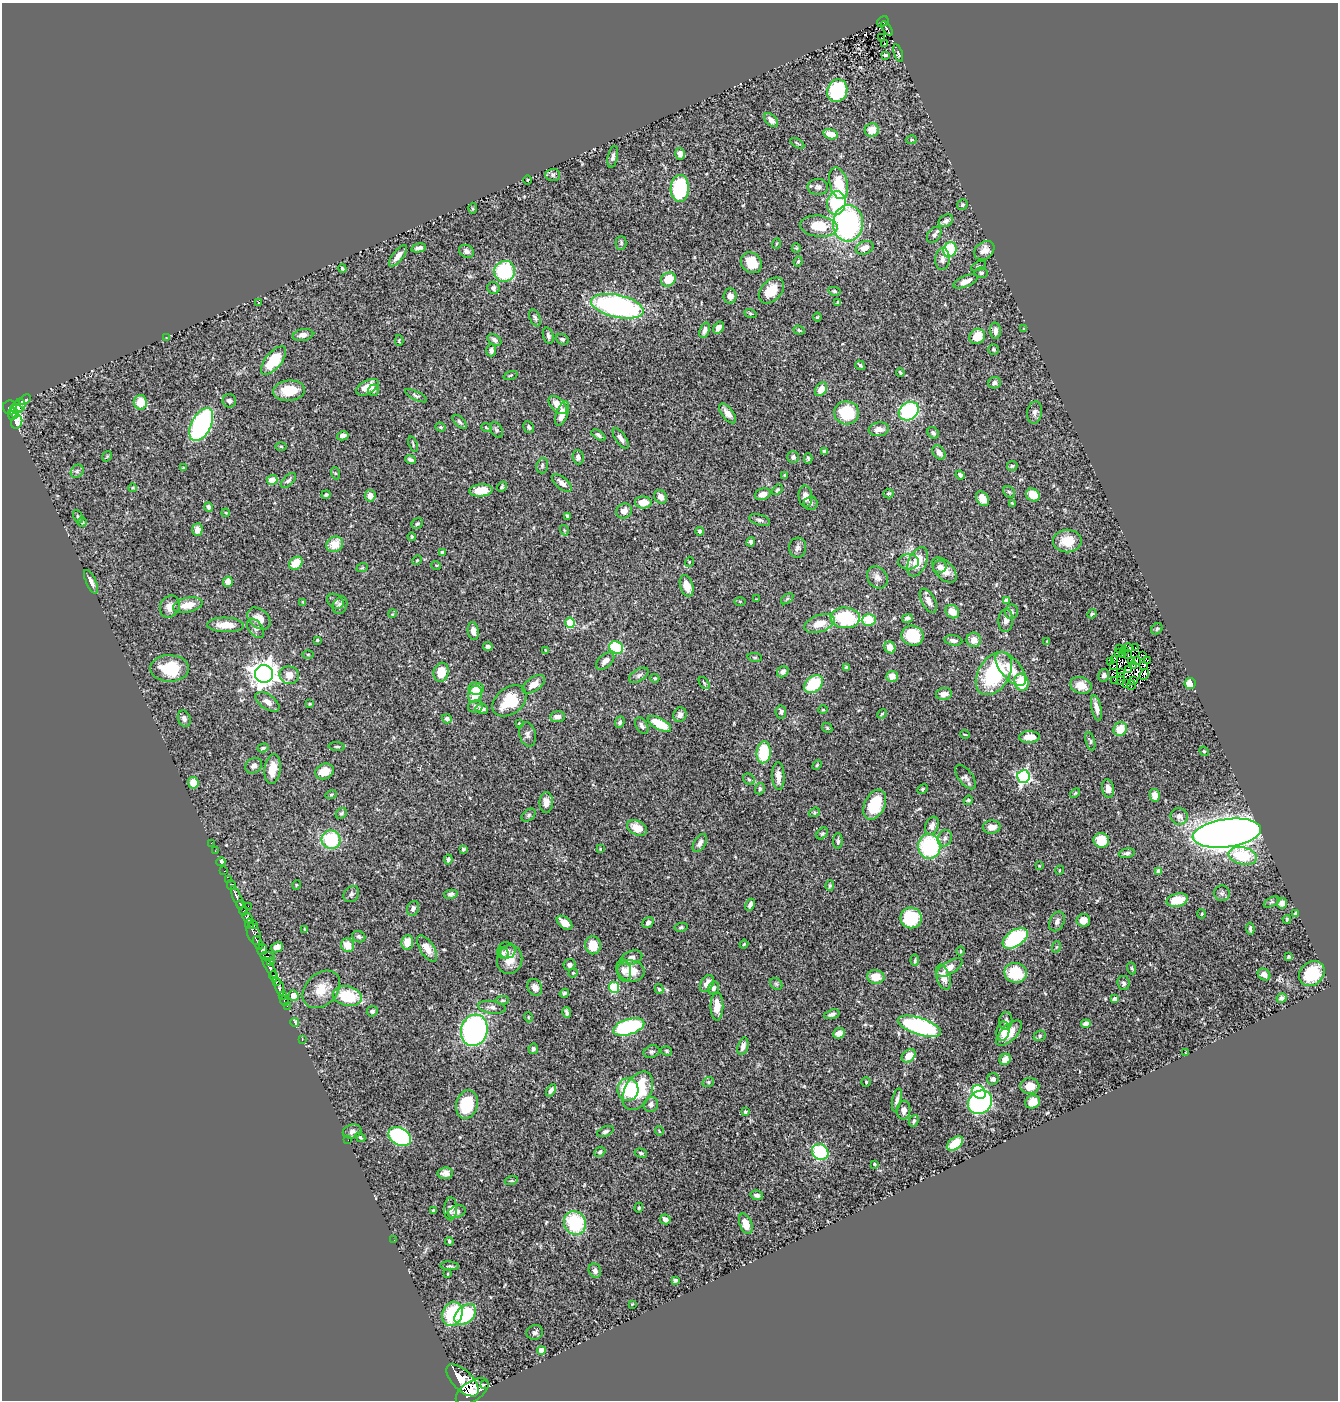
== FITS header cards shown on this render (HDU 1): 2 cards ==
NAXIS1  =                 1336
NAXIS2  =                 1398

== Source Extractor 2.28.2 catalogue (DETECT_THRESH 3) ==
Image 1336 x 1398 px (HDU 1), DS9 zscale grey, 1 PNG px = 1 image px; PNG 1340 x 1402 px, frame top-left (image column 1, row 1398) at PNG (2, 3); each listed source drawn as its Kron ellipse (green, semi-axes under 4 px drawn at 4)
Background 0.518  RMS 0.023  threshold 0.0687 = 3 sigma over >= 5 px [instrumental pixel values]
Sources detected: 486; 4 with non-positive FLUX_AUTO (blend fragments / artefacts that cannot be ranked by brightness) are neither listed nor drawn; the other 482 listed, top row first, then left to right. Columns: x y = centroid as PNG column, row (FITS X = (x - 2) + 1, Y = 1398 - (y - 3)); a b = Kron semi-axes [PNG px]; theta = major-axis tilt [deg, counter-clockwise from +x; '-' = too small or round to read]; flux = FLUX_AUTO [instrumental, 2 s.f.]
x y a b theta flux
883 22 6 5 - 78
887 28 8 3 -56 76
881 38 2 2 - 0.88
884 44 3 2 - 1.1
898 53 9 4 -72 2.6
885 55 4 3 - 2.5
837 91 11 10 - 120
771 120 8 5 -45 9.3
872 130 7 6 - 21
831 134 7 5 -15 18
911 140 5 4 - 1.8
797 143 8 3 -30 2
680 154 6 5 - 8.1
613 157 11 5 79 5.3
553 175 7 6 - 3.9
527 180 5 3 - 1.3
839 183 16 9 -75 37
818 187 10 8 1 5.9
680 188 13 9 88 110
836 203 12 9 83 91
962 205 5 5 - 2.1
472 208 5 3 - 1.9
946 221 8 6 31 5.5
848 223 18 15 86 260
819 226 19 10 -7 39
934 235 9 6 53 4.5
621 243 7 5 89 2.8
776 244 5 3 - 1.6
419 248 7 4 13 5.4
796 248 5 4 - 1.7
865 248 9 6 24 12
950 250 7 6 - 95
984 250 11 8 40 12
466 251 8 6 -28 6.2
398 256 13 5 52 9.6
942 259 11 7 86 7.7
798 261 5 3 - 1.8
751 263 11 9 -43 29
978 266 8 3 27 2
342 268 4 3 - 2
504 271 10 10 - 110
981 273 6 5 - 3.1
668 279 8 6 35 34
965 281 13 5 22 11
493 288 6 6 - 4.1
771 290 15 10 46 27
834 291 6 4 -11 2.5
730 296 7 6 - 8.7
259 302 3 3 - 3.4
838 303 4 3 - 2.7
617 306 27 11 -12 350
750 313 6 4 -18 2.3
817 317 4 4 - 1.5
535 318 9 5 -67 3.8
719 328 6 4 54 8.7
1024 329 4 3 - 1.3
705 330 8 5 71 6.7
799 330 6 4 -19 2.4
995 331 8 5 -85 7.1
303 335 10 6 10 7.9
548 336 8 5 -72 4.1
977 336 8 7 - 30
166 338 3 2 - 0.91
562 339 7 5 -26 3.8
399 340 5 4 - 1.7
494 340 7 5 -34 4.8
994 349 5 5 - 2.4
491 350 6 5 - 5.4
273 360 17 8 50 54
860 365 5 3 - 3.1
900 373 4 2 - 1.5
511 375 7 3 19 1.6
995 383 6 5 - 5.6
367 387 12 6 28 18
821 389 7 5 56 17
373 390 5 5 - 2.8
289 391 16 10 6 33
416 396 12 4 -26 3.3
25 400 6 4 33 29
229 401 7 6 - 4.3
140 402 7 6 - 27
20 405 7 5 59 160
558 405 11 6 -44 16
10 408 7 7 - 510
16 409 6 3 -17 120
909 411 10 8 36 130
1035 412 11 7 80 6.5
14 413 5 3 - 230
728 413 11 6 -52 10
847 413 12 11 - 70
562 414 13 5 70 18
12 416 4 3 - 57
17 422 7 5 67 150
460 422 9 4 -43 3.2
201 425 18 9 63 270
441 427 5 4 - 2.1
486 427 5 3 - 1.4
529 427 6 5 - 3.2
879 429 10 7 8 9.7
496 430 8 5 -57 3.3
933 433 6 5 - 3.8
598 435 8 4 -36 3.8
343 436 6 4 13 6
621 438 12 5 -56 6
413 444 8 3 -71 1.9
281 446 6 4 -1 1.7
824 451 4 3 - 3.3
939 452 7 5 -53 8.5
107 456 5 3 - 1.7
578 457 7 5 -86 5.9
793 457 6 6 - 4.1
808 458 5 4 - 2.4
410 460 5 3 - 3.9
542 466 8 5 76 3.2
1012 466 5 5 - 2.1
183 468 3 3 - 1.6
77 471 7 5 46 3.9
335 473 6 4 -71 1.5
784 475 4 3 - 1.7
960 475 5 4 - 4
272 480 5 5 - 17
288 480 9 5 44 4.5
562 483 12 5 -40 9.2
502 487 5 4 - 2.3
133 488 4 3 - 1.4
481 490 12 6 4 31
777 490 6 4 42 2.1
1009 492 6 5 - 2.8
763 494 8 5 18 11
888 494 5 5 - 2.9
326 495 4 3 - 2.3
1033 495 7 6 - 23
370 496 6 5 - 14
805 496 11 7 -85 12
661 497 7 6 - 8.8
983 499 8 5 -55 15
643 502 8 6 -1 18
811 503 7 6 - 3.7
1012 503 4 3 - 1.3
209 507 5 4 - 4.9
624 511 8 7 - 9.3
226 513 4 3 - 1.5
78 516 7 4 -62 2.3
568 516 3 3 - 2.4
760 520 11 5 -15 4.5
82 522 5 5 - 2
417 524 6 5 - 2.6
197 530 6 5 - 13
564 530 5 3 - 1.6
700 531 4 4 - 2.3
412 537 4 4 - 1.7
1067 541 14 11 1 29
751 542 5 4 - 4.3
335 544 9 7 36 24
798 548 10 8 82 5.7
443 553 4 4 - 7.1
417 560 5 4 - 2
689 562 5 3 - 1.2
909 562 10 7 0 7.5
917 562 15 8 65 31
296 563 7 5 39 26
436 565 5 3 - 1.5
940 567 7 6 - 5.4
362 568 6 3 19 1.4
944 570 15 9 -46 19
877 577 12 9 -55 8.5
91 582 13 5 -65 7.8
228 582 5 4 - 13
687 586 11 6 -73 20
757 599 3 2 - 1.4
787 599 7 4 37 2.3
1006 600 4 4 - 4
335 601 9 6 -37 5.1
740 601 6 4 -1 1.7
928 601 13 6 -62 9.5
303 602 4 4 - 1.4
188 605 15 7 12 20
340 605 9 7 68 6.2
170 607 11 9 60 13
952 612 7 6 - 19
1012 612 7 6 - 3.7
392 614 4 3 - 1.2
1092 614 5 4 - 2
259 618 13 9 -41 13
845 618 15 10 -4 110
907 618 5 4 - 3.4
869 620 7 5 1 47
1006 620 11 7 87 7
570 623 5 5 - 72
819 624 16 8 19 24
225 625 18 7 -2 26
256 628 11 7 -52 5.3
1157 629 6 5 - 2.4
473 631 9 5 -81 9.8
913 636 11 10 - 57
317 640 3 3 - 1.6
953 640 9 5 -9 6
974 640 7 7 - 13
1047 641 4 3 - 1.1
488 646 5 4 - 3.3
616 647 7 6 - 100
890 647 6 5 - 15
1135 647 2 2 - 1.1
1129 648 5 3 - 0.11
1120 649 3 2 - 0.62
546 650 4 3 - 1.4
1124 651 4 3 - 0.46
1119 652 3 2 - 0.79
308 654 5 3 - 1.5
1122 654 4 2 - 2.9
1128 655 3 2 - 1.7
1143 655 2 2 - 3.2
755 657 7 4 -8 2.1
1114 659 3 2 - 0.52
1148 660 3 2 - 360
605 661 11 6 42 9.5
1137 661 3 2 - 1.1
1111 662 3 2 - 1.7
1131 662 3 3 - 0.0052
1144 665 4 2 - 0.99
1113 666 3 2 - 1.9
1133 666 3 3 - 1.7
170 668 19 13 -1 59
847 668 4 4 - 4.3
1011 669 20 10 -49 30
1129 669 4 3 - 1.4
441 672 9 7 75 30
783 672 6 5 - 6.6
1121 672 2 2 - 0.61
994 673 23 15 58 140
264 674 9 9 - 1600
1144 674 6 4 59 2.6
289 675 10 9 - 13
639 675 11 6 31 5.5
1104 675 6 5 - 4.3
892 676 6 5 - 13
1121 676 2 2 - 0.17
655 678 4 3 - 1.8
1115 680 3 2 - 0.53
1121 680 3 2 - 0.55
1134 680 2 2 - 1.5
1021 682 8 7 - 46
704 683 7 3 -53 1.8
1127 683 4 4 - 0.059
1190 683 5 5 - 25
534 684 13 7 34 15
813 684 11 7 40 73
1081 685 11 8 -18 21
1131 685 5 2 - 2.9
476 688 7 6 - 25
475 694 8 6 71 29
944 694 8 6 10 10
510 701 19 13 37 59
267 702 14 7 -35 9.8
310 704 3 2 - 1.4
475 706 7 6 - 4.5
1096 708 13 5 -78 9.3
482 709 6 5 - 6.4
823 710 5 3 - 1.4
781 712 7 5 -80 3.8
882 714 5 4 - 1.6
680 715 7 6 - 6.9
557 717 7 5 5 8.7
184 719 8 6 -70 5.7
447 719 5 4 - 4.5
620 722 6 4 67 3.3
519 723 2 2 - 0.89
659 724 13 5 -29 44
642 726 9 5 -59 4.7
827 728 5 4 - 1.8
1120 729 7 6 - 27
527 734 12 8 -78 6.2
965 734 5 3 - 1.2
1029 737 10 5 2 15
1090 741 9 4 -75 3.2
337 747 8 3 -5 2.2
263 748 6 4 18 3.4
1204 751 5 4 - 1.9
764 752 11 7 85 66
817 765 5 4 - 2
254 766 9 7 34 6.3
272 769 15 8 82 24
324 771 9 7 22 26
778 776 14 6 -88 12
966 777 14 7 -54 6.3
1023 777 6 6 - 290
749 779 6 5 - 3.1
193 783 6 5 - 26
1108 788 9 6 -79 8.3
760 789 6 5 - 3.3
923 789 6 4 28 2.1
1075 793 6 3 44 1.7
331 795 6 4 18 2
1155 795 6 5 - 15
968 800 5 4 - 2.2
546 802 10 6 89 12
875 805 16 10 64 62
814 812 6 4 19 2.1
341 813 6 5 - 2.4
529 815 8 5 41 3.5
1179 816 8 8 - 7.2
932 826 9 6 70 7.5
992 827 9 6 3 12
637 828 10 7 -24 19
822 833 7 4 47 2.4
1227 833 34 14 8 2200
945 838 8 7 - 6.5
331 840 9 9 - 84
1101 840 8 7 - 40
838 841 8 5 89 3
211 843 2 2 - 4
700 843 10 5 57 7.3
929 846 12 11 - 150
463 849 4 3 - 2.6
600 849 4 2 - 1.1
215 851 2 2 - 3.9
1127 853 8 4 9 3.8
1243 856 14 8 -12 63
448 860 5 4 - 2.8
221 862 4 3 - 15
1039 866 4 3 - 1.1
1060 870 5 3 - 1.2
224 871 2 2 - 8.3
1159 871 4 4 - 12
228 879 3 2 - 33
231 885 5 4 - 150
296 885 5 3 - 1.3
830 886 5 4 - 2.4
1222 893 8 7 - 3.9
351 894 9 7 47 4.5
451 894 7 4 12 3.4
237 898 12 4 -67 310
1177 900 11 6 13 34
1271 902 8 4 26 2.5
1282 903 5 5 - 8.1
241 904 4 3 - 250
750 905 6 3 65 5.3
248 906 2 2 - 7.5
413 908 7 5 69 5.1
244 911 4 3 - 200
1202 914 5 3 - 1.4
1296 914 4 3 - 4
248 918 6 4 -48 500
911 918 10 10 - 78
1287 919 4 3 - 1.9
1083 920 7 6 - 15
1057 921 10 7 63 6.7
564 923 9 5 -38 12
648 923 6 5 - 5.9
249 924 5 3 - 190
254 924 3 2 - 10
681 927 6 4 10 2.3
1250 929 6 3 -84 2.9
305 930 4 2 - 1.4
254 934 11 6 -72 310
359 937 7 5 -26 3.1
1015 938 14 8 34 150
407 942 7 6 - 20
258 943 7 3 -66 210
744 944 4 3 - 1.4
348 945 7 6 - 22
593 945 9 7 -84 23
277 947 6 5 - 10
1056 947 6 3 70 1.7
427 948 15 7 -57 17
262 950 5 4 - 200
507 950 8 8 - 6.2
960 951 4 3 - 1.5
503 953 6 5 - 3
267 956 7 3 -5 68
1288 957 4 3 - 2
631 958 11 7 18 7.5
510 960 14 12 75 21
915 960 6 3 84 2.3
271 962 3 2 - 30
569 965 6 5 - 6.4
270 968 12 4 -59 530
949 968 15 6 32 12
1132 968 6 4 -71 2
624 970 11 7 -77 9.5
631 971 13 10 -11 25
573 973 4 4 - 1.6
1016 973 11 10 - 57
1264 974 7 5 -38 7
1312 974 14 11 41 61
274 976 5 4 - 250
876 977 8 7 - 23
943 977 13 6 -71 11
276 982 4 3 - 140
1123 983 7 6 - 4.5
707 984 9 6 59 11
776 984 7 5 -45 2.8
279 987 8 4 -72 140
535 987 8 7 - 10
614 987 5 5 - 100
714 988 7 5 73 4.8
321 989 21 15 45 29
659 989 5 4 - 2
564 993 5 4 - 3
282 996 2 2 - 9.7
293 996 5 5 - 16
347 996 15 9 -12 68
1281 998 5 4 - 4.7
1115 999 4 4 - 6.5
503 1000 6 4 -1 2.5
284 1001 5 3 - 18
287 1006 2 2 - 9.3
717 1006 14 6 -89 21
492 1007 14 6 -8 6.7
372 1011 5 5 - 4.1
567 1012 5 3 - 3.6
832 1014 8 4 16 4.9
528 1017 5 3 - 1.4
1006 1021 9 6 84 6.9
294 1022 4 3 - 12
1086 1024 5 4 - 6.8
919 1026 22 8 -18 240
629 1027 16 7 17 180
474 1030 16 13 74 350
1003 1031 10 6 78 14
839 1033 6 5 - 11
1009 1033 16 7 44 26
1040 1036 6 5 - 2.8
302 1040 2 2 - 5.4
743 1046 9 5 74 7.7
533 1049 5 4 - 3.3
667 1051 6 4 -16 2.2
652 1052 8 6 23 3.8
1186 1053 3 3 - 1.2
909 1056 8 5 42 21
1005 1059 6 5 - 10
993 1079 6 5 - 4.9
708 1082 6 4 22 2.4
866 1082 5 4 - 2.3
1030 1086 9 8 - 17
551 1090 7 4 59 5.3
628 1090 11 10 - 65
638 1091 21 13 61 85
979 1092 7 6 - 110
897 1100 12 4 78 5.4
980 1102 13 11 41 380
1033 1102 7 6 - 19
467 1104 14 10 75 67
651 1104 8 7 - 6.2
904 1110 9 7 87 7.7
745 1112 4 3 - 2.1
914 1121 6 4 67 3.2
659 1131 5 3 - 1.1
352 1132 9 7 15 5.7
605 1132 8 5 23 3.7
400 1136 12 8 -28 180
360 1137 5 4 - 2.2
348 1140 2 2 - 3.4
955 1143 9 5 36 40
600 1152 6 4 42 2.9
820 1152 8 7 - 93
641 1153 6 4 -15 2.8
875 1164 3 2 - 1.5
445 1173 7 6 - 7.6
511 1181 7 4 18 1.9
757 1195 6 5 - 4.6
639 1208 5 4 - 1.8
451 1209 11 6 88 7.1
434 1210 3 3 - 4.1
457 1212 9 6 19 5.6
665 1219 5 5 - 7.2
575 1223 12 10 -61 99
746 1224 10 6 -68 17
394 1240 2 2 - 3.7
449 1241 4 3 - 2.3
450 1266 9 3 -5 2.7
595 1271 7 6 - 5.7
448 1274 4 2 - 1.1
675 1280 4 3 - 2.8
632 1304 2 2 - 1
452 1314 12 10 68 76
465 1314 12 8 43 87
535 1332 8 7 - 4.8
542 1350 4 4 - 20
463 1380 20 10 -45 2900
485 1384 3 3 - 5100
472 1391 18 10 33 2500
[4 non-positive-flux detections neither listed nor drawn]